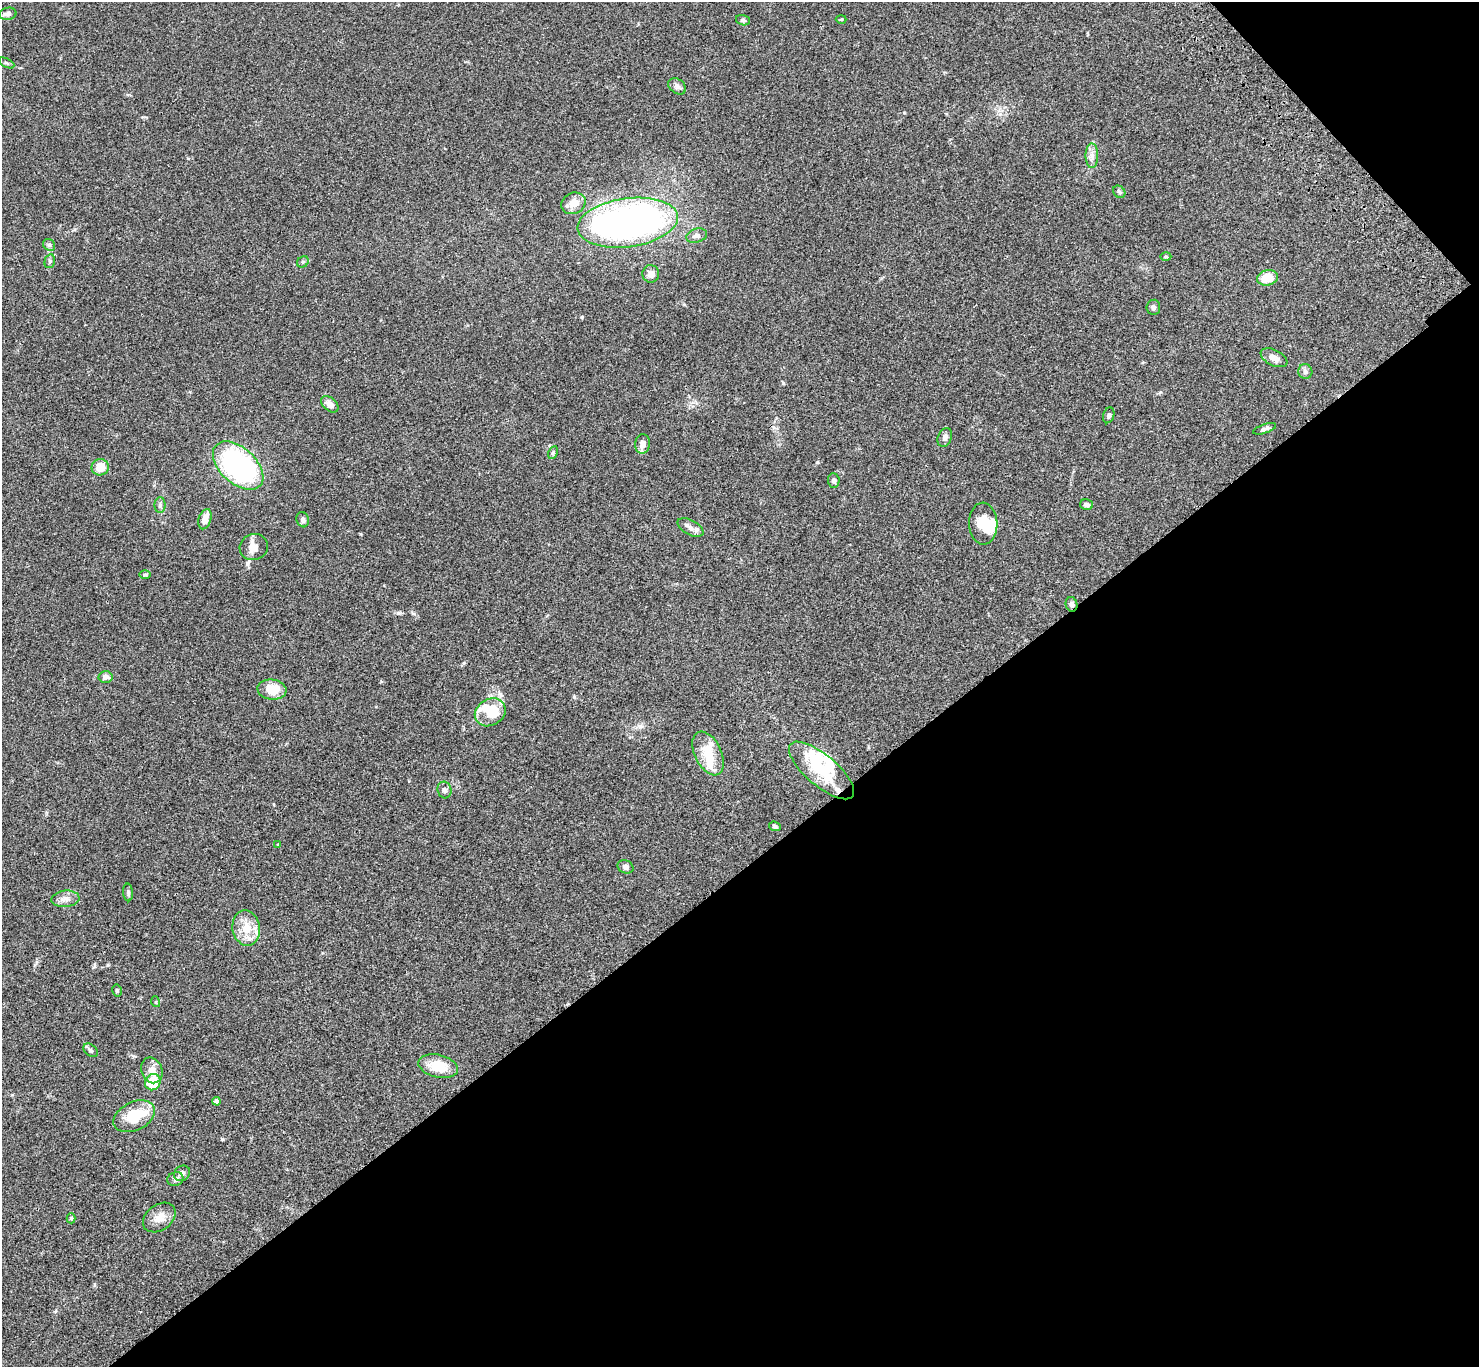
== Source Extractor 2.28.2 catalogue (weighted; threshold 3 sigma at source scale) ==
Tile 12 of 4 x 4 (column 4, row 3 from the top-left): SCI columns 4533-6009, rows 1750-3114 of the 6108 x 6089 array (HDU 1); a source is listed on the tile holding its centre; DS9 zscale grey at full resolution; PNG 1481 x 1369 px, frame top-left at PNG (2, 2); each listed source drawn as its Kron ellipse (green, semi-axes under 4 px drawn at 4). Shown black and unused: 39% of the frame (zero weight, under 3 of 4 exposures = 6% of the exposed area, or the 3 px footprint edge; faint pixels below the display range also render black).
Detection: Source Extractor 2.28.2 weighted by HDU 2 'WHT'; one run over the whole footprint, this tile lists its part. Background 0.059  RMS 0.0051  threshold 0.0231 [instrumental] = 3 sigma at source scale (4.5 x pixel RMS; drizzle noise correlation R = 1.50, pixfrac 1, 0.05/0.05 arcsec/px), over >= 5 px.
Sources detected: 70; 5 inside a brighter object's white glare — neither listed nor drawn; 4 inside a brighter listed object's ellipse — not listed separately; the other 61 listed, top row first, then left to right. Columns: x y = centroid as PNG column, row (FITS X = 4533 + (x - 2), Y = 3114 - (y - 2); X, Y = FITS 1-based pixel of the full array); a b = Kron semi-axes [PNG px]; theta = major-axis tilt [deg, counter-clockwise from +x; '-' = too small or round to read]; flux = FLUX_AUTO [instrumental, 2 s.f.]
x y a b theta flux
8 14 9 6 10 1.9
841 19 5 3 - 0.45
743 20 7 5 -16 0.93
6 63 8 3 -27 0.75
677 86 10 7 -36 1.8
1092 156 12 6 -90 2.5
1119 192 7 5 -45 0.89
573 203 12 10 26 4.8
628 223 50 24 8 240
697 236 10 7 16 1.9
49 245 6 5 - 1
1166 257 5 3 - 0.53
50 261 7 5 75 0.99
303 262 6 5 - 0.84
651 274 9 8 - 2.5
1267 278 10 7 13 9.6
1153 307 7 7 - 1.2
1274 358 14 7 -26 3.3
1305 372 7 7 - 1.5
330 404 10 6 -40 3.2
1109 415 8 5 71 1
1265 429 12 4 19 1.5
945 437 9 7 68 2.1
642 444 10 7 83 3.3
553 452 7 4 63 0.7
238 466 30 18 -42 95
100 467 8 8 - 6.6
834 480 7 5 -86 1.3
160 505 8 5 89 1.2
1086 505 6 5 - 1.8
205 519 10 6 72 4.4
303 520 8 6 -73 1.6
983 524 21 14 -88 9.5
690 528 14 7 -29 2.8
254 547 14 13 - 3.8
145 575 6 4 1 0.63
1071 604 7 6 - 1.5
105 677 7 6 - 2.7
272 689 14 10 -5 9.1
490 712 16 13 31 12
708 753 23 13 -64 10
822 770 40 15 -40 22
444 790 8 7 - 1.3
775 826 6 4 -19 0.96
278 845 4 4 - 0.51
626 867 8 6 -25 1.7
128 892 9 5 -86 1
65 899 14 8 5 3.1
246 928 18 13 -80 8.4
117 991 6 4 -78 0.76
156 1002 5 3 - 0.42
90 1050 8 5 -39 1
438 1066 20 11 -14 11
152 1070 13 10 -69 4.4
153 1082 8 7 - 14
217 1101 4 4 - 2.4
134 1116 22 14 26 18
182 1173 8 7 - 1.6
175 1179 8 7 - 1.7
71 1218 5 4 - 0.61
159 1218 18 12 36 5.4
Overlapping masked pixels (flux is a lower limit): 1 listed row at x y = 1071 604
Unlisted compact peaks at least as high as the median listed source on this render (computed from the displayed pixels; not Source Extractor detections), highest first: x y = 582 317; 574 697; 222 1139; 817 462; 783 383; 640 726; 464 663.